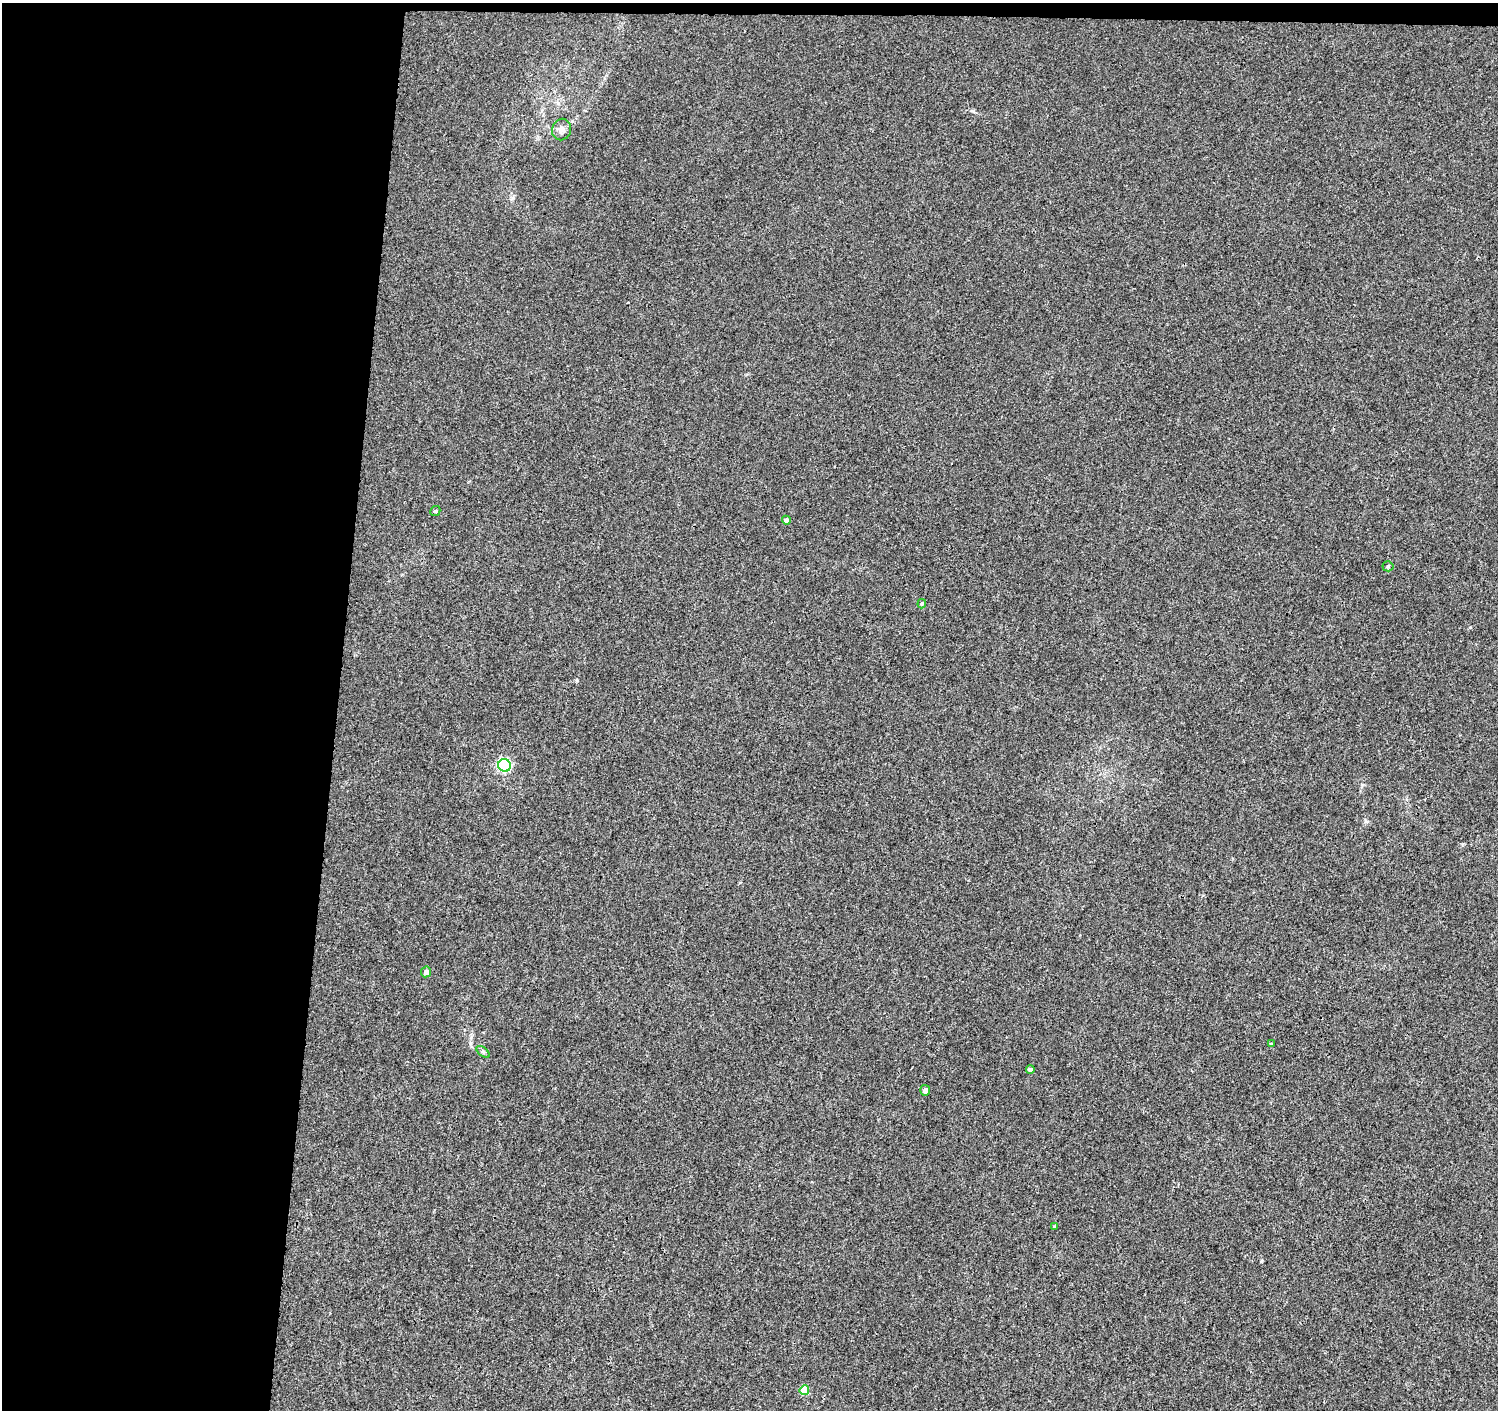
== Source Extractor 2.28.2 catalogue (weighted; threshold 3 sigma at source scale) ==
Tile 1 of 3 x 3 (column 1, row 1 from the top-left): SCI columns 1-1496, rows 3043-4450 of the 4497 x 4733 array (HDU 1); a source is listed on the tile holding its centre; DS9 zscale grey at full resolution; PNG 1500 x 1412 px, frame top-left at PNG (2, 3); each listed source drawn as its Kron ellipse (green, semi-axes under 4 px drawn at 4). Shown black and unused: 23% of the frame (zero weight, under 3 of 4 exposures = <1% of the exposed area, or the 3 px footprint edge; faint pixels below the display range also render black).
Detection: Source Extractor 2.28.2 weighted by HDU 2 'WHT'; one run over the whole footprint, this tile lists its part. Background 0.0067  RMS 0.0028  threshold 0.0125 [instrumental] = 3 sigma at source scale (4.5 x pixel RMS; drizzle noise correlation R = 1.50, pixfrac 1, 0.0396/0.0396 arcsec/px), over >= 5 px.
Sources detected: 13; all 13 listed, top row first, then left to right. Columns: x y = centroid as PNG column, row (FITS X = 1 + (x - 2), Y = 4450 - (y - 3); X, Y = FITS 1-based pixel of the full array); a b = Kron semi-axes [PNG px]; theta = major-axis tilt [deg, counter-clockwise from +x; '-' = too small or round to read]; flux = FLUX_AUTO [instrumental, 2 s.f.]
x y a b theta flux
562 129 11 9 69 1.4
435 511 5 4 - 0.38
786 520 4 4 - 1.1
1388 566 5 5 - 0.4
922 604 5 3 - 0.33
504 765 6 6 - 41
426 972 5 5 - 1.5
1271 1044 4 3 - 0.26
483 1052 8 4 -36 0.49
1030 1070 4 4 - 0.82
925 1090 5 5 - 0.88
1054 1227 4 3 - 0.36
804 1390 5 4 - 6